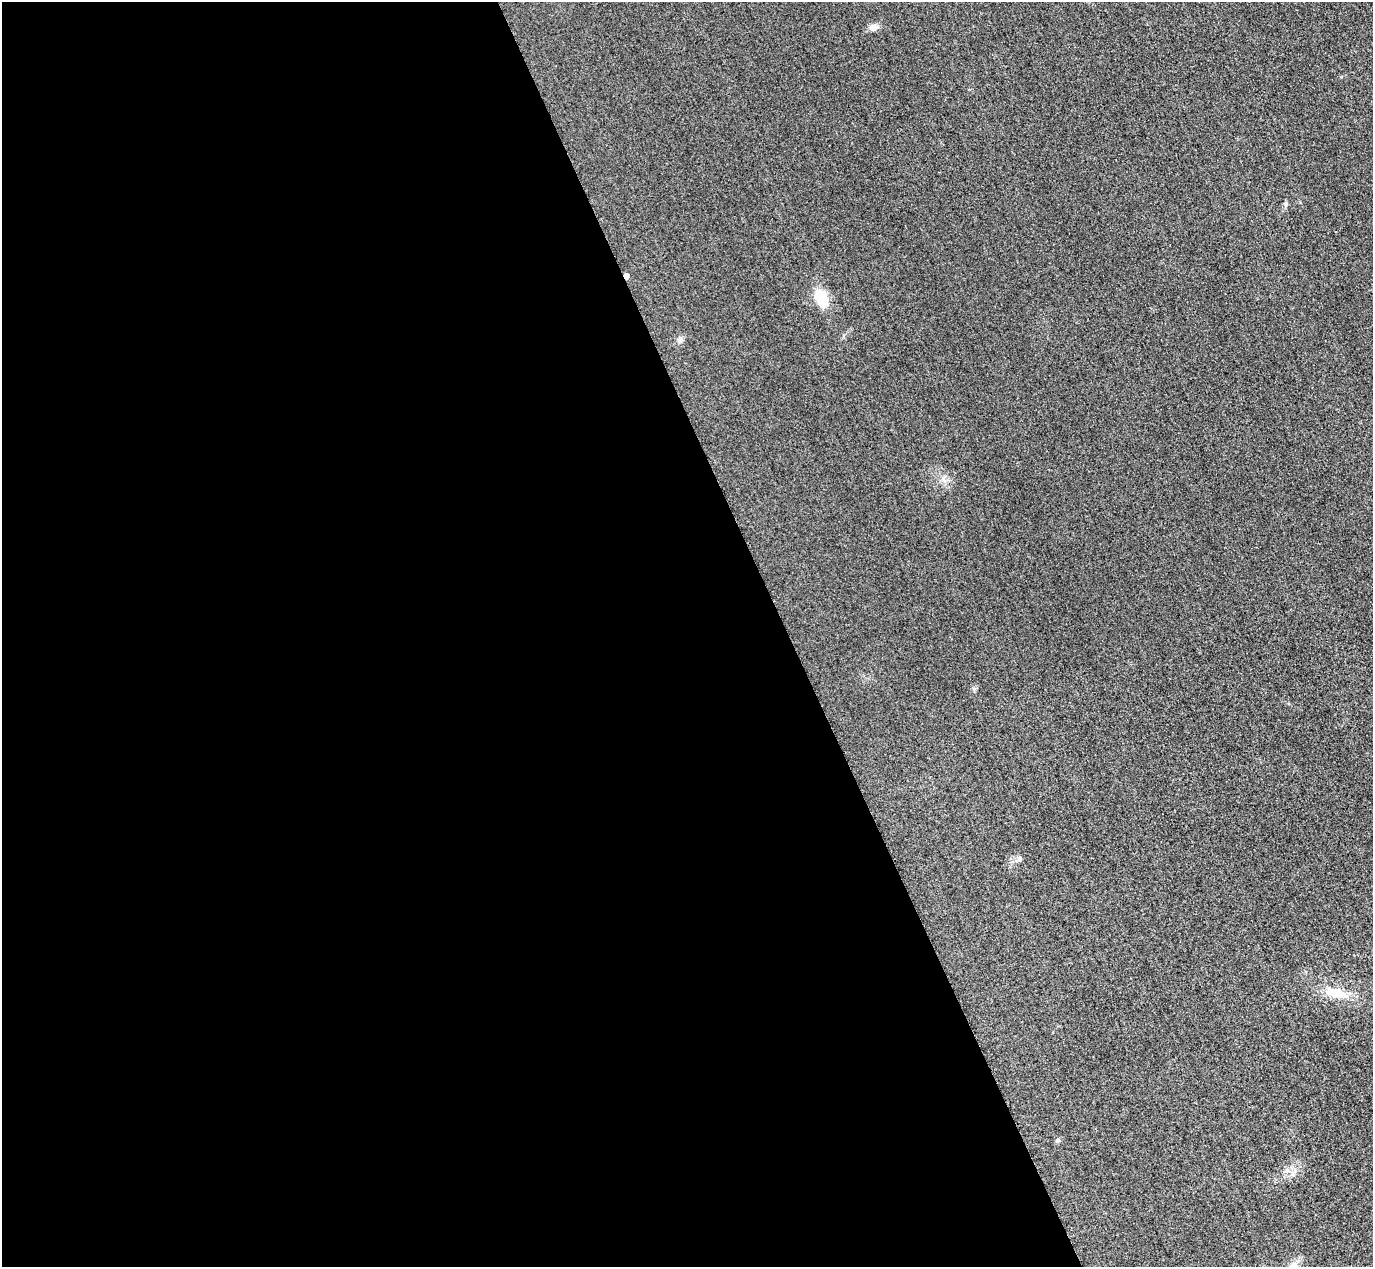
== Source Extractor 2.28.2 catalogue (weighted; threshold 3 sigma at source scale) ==
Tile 9 of 4 x 4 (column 1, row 3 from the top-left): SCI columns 31-1401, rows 1568-2832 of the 5546 x 5533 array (HDU 1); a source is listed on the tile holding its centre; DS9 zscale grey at full resolution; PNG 1375 x 1269 px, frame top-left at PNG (2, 2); no overlay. Shown black and unused: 57% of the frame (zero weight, under 3 of 4 exposures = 3% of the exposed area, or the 3 px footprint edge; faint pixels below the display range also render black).
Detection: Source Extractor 2.28.2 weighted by HDU 2 'WHT'; one run over the whole footprint, this tile lists its part. Background 0.139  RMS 0.019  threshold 0.0852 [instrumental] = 3 sigma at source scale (4.5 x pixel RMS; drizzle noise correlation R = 1.50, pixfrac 1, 0.05/0.05 arcsec/px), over >= 5 px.
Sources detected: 10; all 10 listed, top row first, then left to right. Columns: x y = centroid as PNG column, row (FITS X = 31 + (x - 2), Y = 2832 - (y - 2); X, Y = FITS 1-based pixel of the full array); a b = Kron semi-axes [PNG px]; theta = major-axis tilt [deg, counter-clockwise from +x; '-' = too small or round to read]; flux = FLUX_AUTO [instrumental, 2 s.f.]
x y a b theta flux
873 27 11 8 12 11
1286 204 7 5 84 3.6
626 276 5 4 - 11
821 298 20 11 -66 49
680 340 8 6 90 5.7
944 480 10 5 -54 6.6
1020 859 6 4 -89 3.3
1336 993 27 12 -6 42
1058 1141 5 5 - 5.1
1293 1266 18 7 48 15
Overlapping masked pixels (flux is a lower limit): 1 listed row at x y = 626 276
Isophote crosses this tile's border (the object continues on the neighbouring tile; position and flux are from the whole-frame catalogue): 1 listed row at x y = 1293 1266